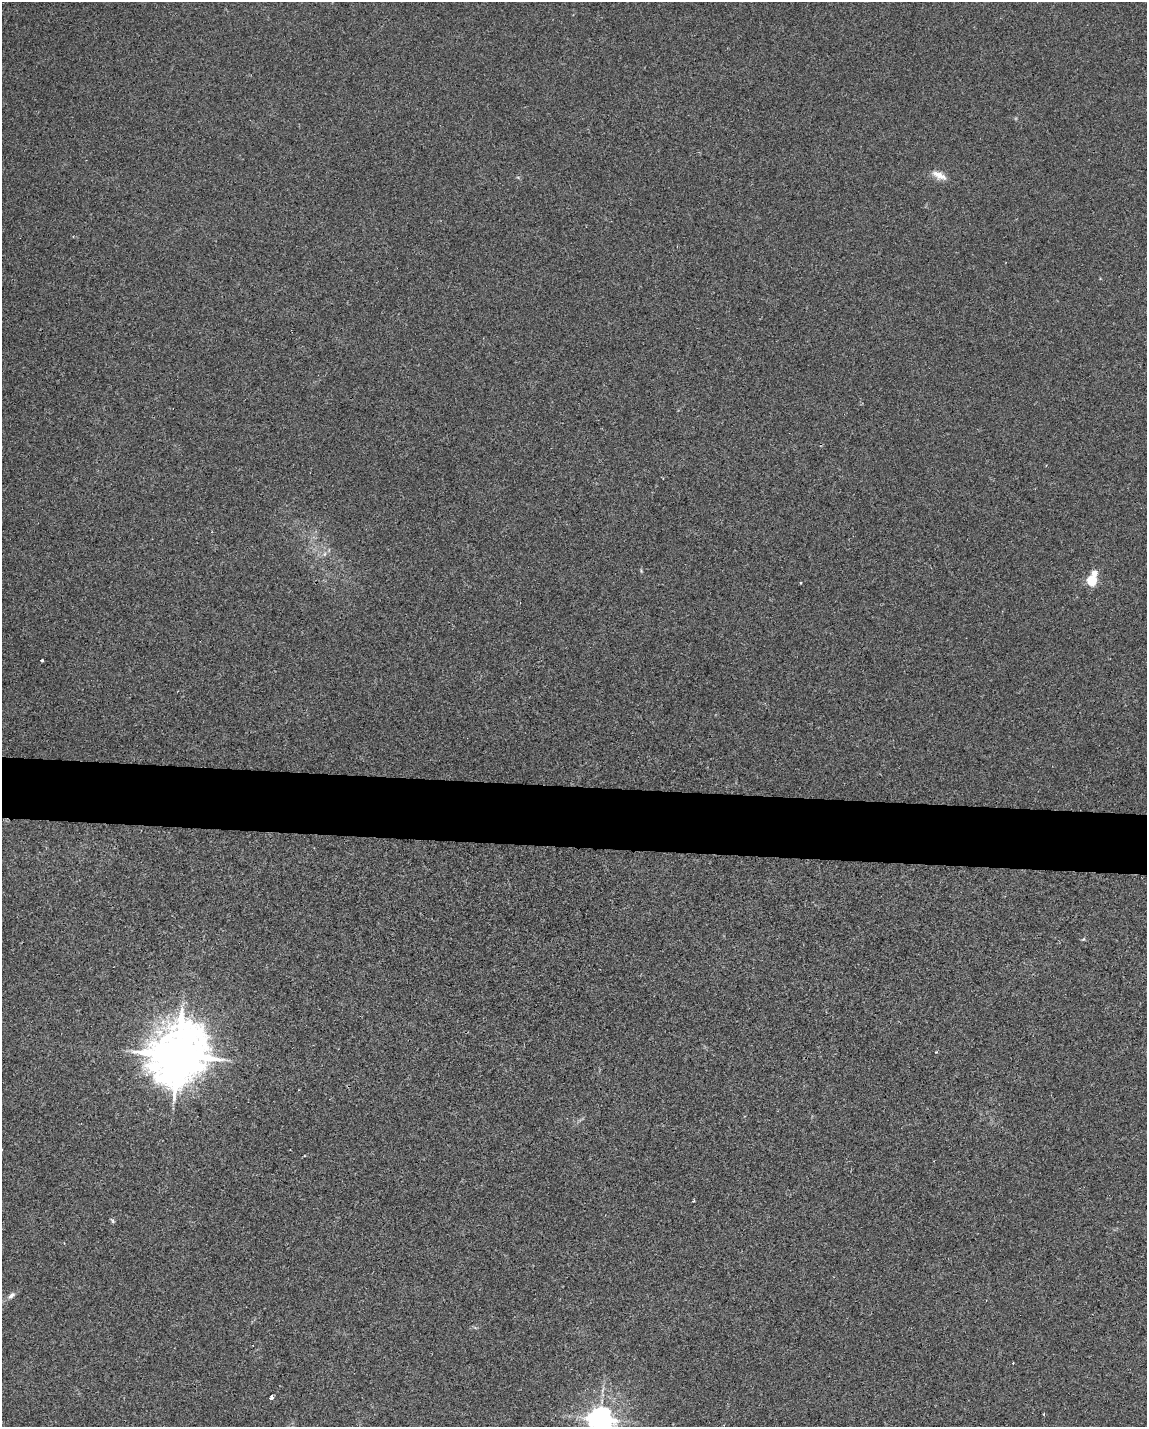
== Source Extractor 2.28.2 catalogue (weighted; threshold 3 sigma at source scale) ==
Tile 7 of 4 x 3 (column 3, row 2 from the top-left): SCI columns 2328-3472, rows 1650-3074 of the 4651 x 4613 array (HDU 1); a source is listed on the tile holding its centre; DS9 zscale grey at full resolution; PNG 1149 x 1429 px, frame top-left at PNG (2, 2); no overlay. Shown black and unused: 4% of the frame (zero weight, under 2 of 3 exposures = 2% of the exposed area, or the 3 px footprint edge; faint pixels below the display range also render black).
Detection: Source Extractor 2.28.2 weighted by HDU 2 'WHT'; one run over the whole footprint, this tile lists its part. Background 0.029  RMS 0.0075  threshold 0.0335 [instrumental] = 3 sigma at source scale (4.5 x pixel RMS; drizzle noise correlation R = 1.50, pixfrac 1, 0.05/0.05 arcsec/px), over >= 5 px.
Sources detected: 14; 1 cosmic-ray / hot-pixel residue — not listed; the other 13 listed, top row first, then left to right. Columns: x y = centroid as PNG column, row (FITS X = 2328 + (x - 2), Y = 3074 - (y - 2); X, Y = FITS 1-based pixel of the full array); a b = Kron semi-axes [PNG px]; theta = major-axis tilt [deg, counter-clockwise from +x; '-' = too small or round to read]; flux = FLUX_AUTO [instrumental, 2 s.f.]
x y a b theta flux
939 175 20 9 -27 6.9
324 554 7 4 70 1.4
1094 573 5 4 - 7.5
1092 581 5 5 - 57
42 660 3 3 - 1.6
1083 939 6 4 30 0.85
178 1055 17 14 62 4600
693 1201 3 2 - 0.89
113 1221 8 4 -55 1.2
11 1295 11 6 41 2.9
271 1397 4 3 - 6.6
1044 1414 4 3 - 0.61
600 1419 8 8 - 760
Isophote crosses this tile's border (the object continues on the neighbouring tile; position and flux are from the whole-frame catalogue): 1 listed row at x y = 600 1419